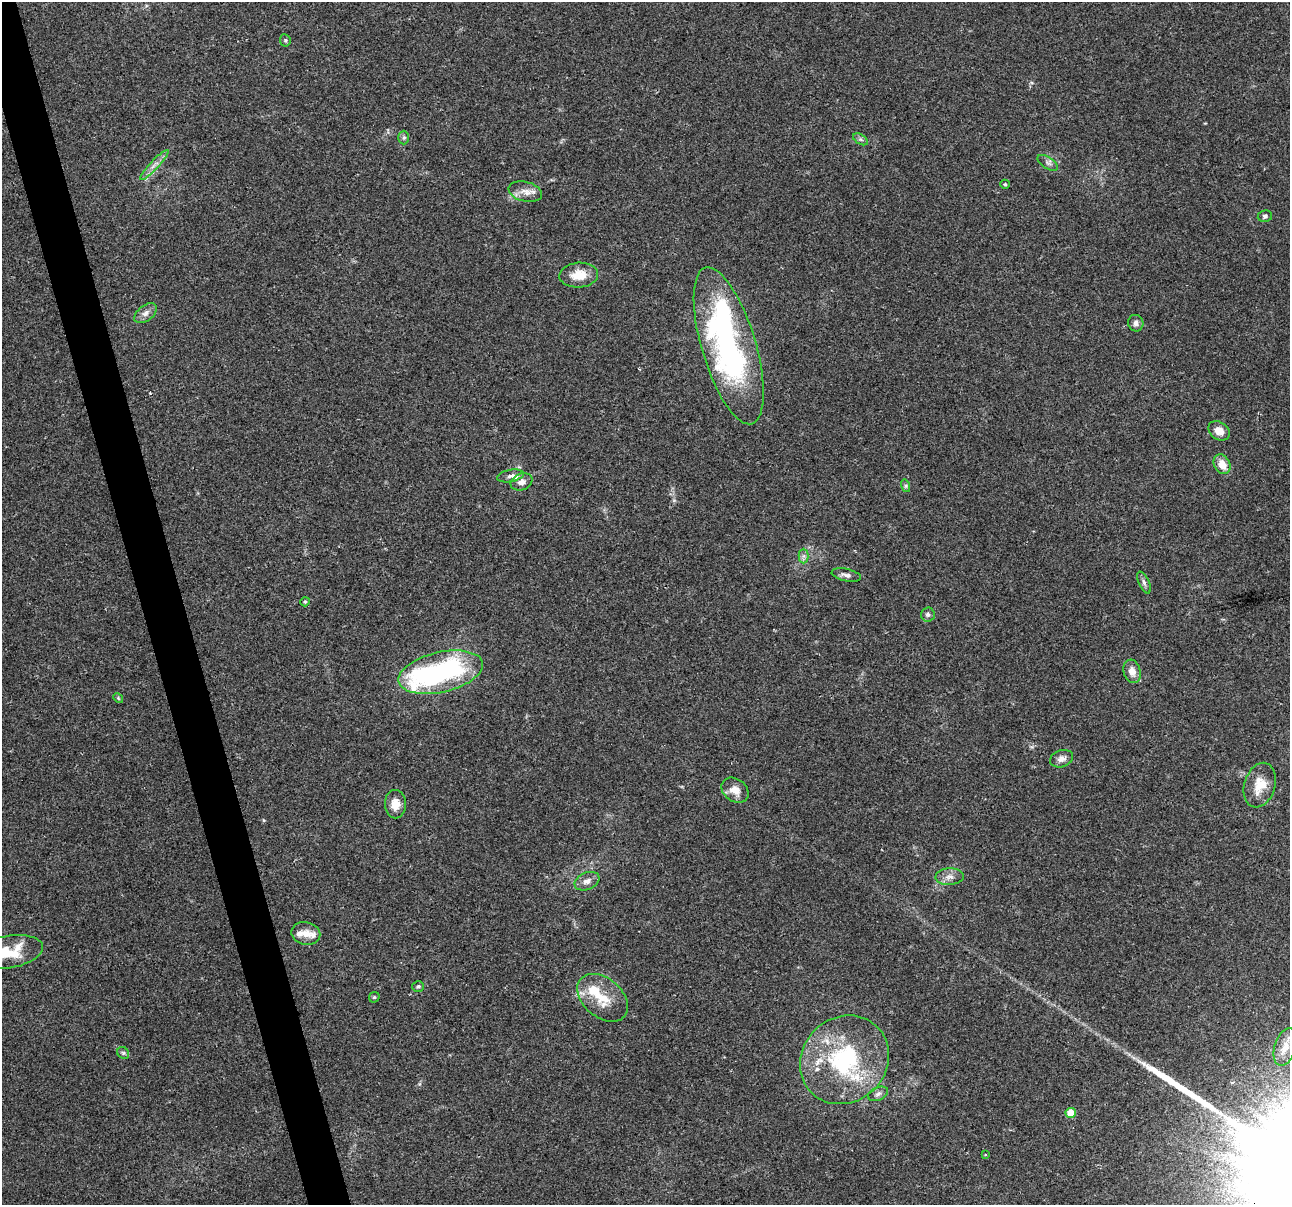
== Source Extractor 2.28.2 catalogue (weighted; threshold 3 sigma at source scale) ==
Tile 11 of 4 x 4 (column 3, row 3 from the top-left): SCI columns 2579-3866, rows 1297-2499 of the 5155 x 4952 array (HDU 1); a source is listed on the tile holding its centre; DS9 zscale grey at full resolution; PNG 1292 x 1207 px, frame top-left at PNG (2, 2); each listed source drawn as its Kron ellipse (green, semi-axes under 4 px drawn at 4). Shown black and unused: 3% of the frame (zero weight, under 2 of 3 exposures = <1% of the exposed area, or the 3 px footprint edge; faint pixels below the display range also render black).
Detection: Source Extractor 2.28.2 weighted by HDU 2 'WHT'; one run over the whole footprint, this tile lists its part. Background 0.0234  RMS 0.0043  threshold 0.0193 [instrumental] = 3 sigma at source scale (4.5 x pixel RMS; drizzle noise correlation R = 1.50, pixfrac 1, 0.0396/0.0396 arcsec/px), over >= 5 px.
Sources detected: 53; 3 inside a brighter object's white glare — neither listed nor drawn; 8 inside a brighter listed object's ellipse — not listed separately; the other 42 listed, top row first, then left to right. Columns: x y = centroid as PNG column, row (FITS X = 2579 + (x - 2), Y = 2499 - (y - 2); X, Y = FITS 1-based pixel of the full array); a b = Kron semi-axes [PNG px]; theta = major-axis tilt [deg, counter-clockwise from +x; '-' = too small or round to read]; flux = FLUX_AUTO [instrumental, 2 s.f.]
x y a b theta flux
285 40 6 5 - 0.71
404 137 7 5 -90 0.84
860 139 8 5 -31 0.93
1048 163 11 5 -33 1.4
154 165 20 4 47 2.6
1005 184 4 4 - 0.56
525 192 17 10 -14 3.8
1265 216 7 5 8 1
579 275 19 12 4 7.6
146 313 13 7 39 2.3
1136 323 8 7 - 1.6
729 346 81 27 -73 120
1219 431 11 8 -37 4.3
1222 464 10 7 -62 5.3
510 476 13 6 11 1.9
521 482 11 8 21 2.6
906 486 6 4 -72 0.67
804 556 7 5 90 1.2
846 575 15 6 -11 1.8
1144 582 12 5 -67 1.3
305 602 5 4 - 0.53
928 614 7 7 - 1.2
1132 671 12 8 -75 3.5
441 672 43 20 13 54
118 698 5 4 - 0.48
1061 759 12 8 17 2.4
1260 785 23 15 73 8.3
735 790 15 11 -36 4.6
395 804 14 10 -89 5
950 877 14 8 3 2.9
587 881 13 8 23 2.6
306 933 14 11 -12 3.9
8 952 35 16 10 17
418 986 6 5 - 0.83
374 997 6 5 - 0.61
603 998 29 19 -41 13
1285 1047 19 10 73 5.2
123 1053 6 5 - 0.83
844 1060 47 42 44 52
878 1094 10 6 24 1.6
1071 1113 5 5 - 8.2
985 1155 3 2 - 0.38
Isophote crosses this tile's border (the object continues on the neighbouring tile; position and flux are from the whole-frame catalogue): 1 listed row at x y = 8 952